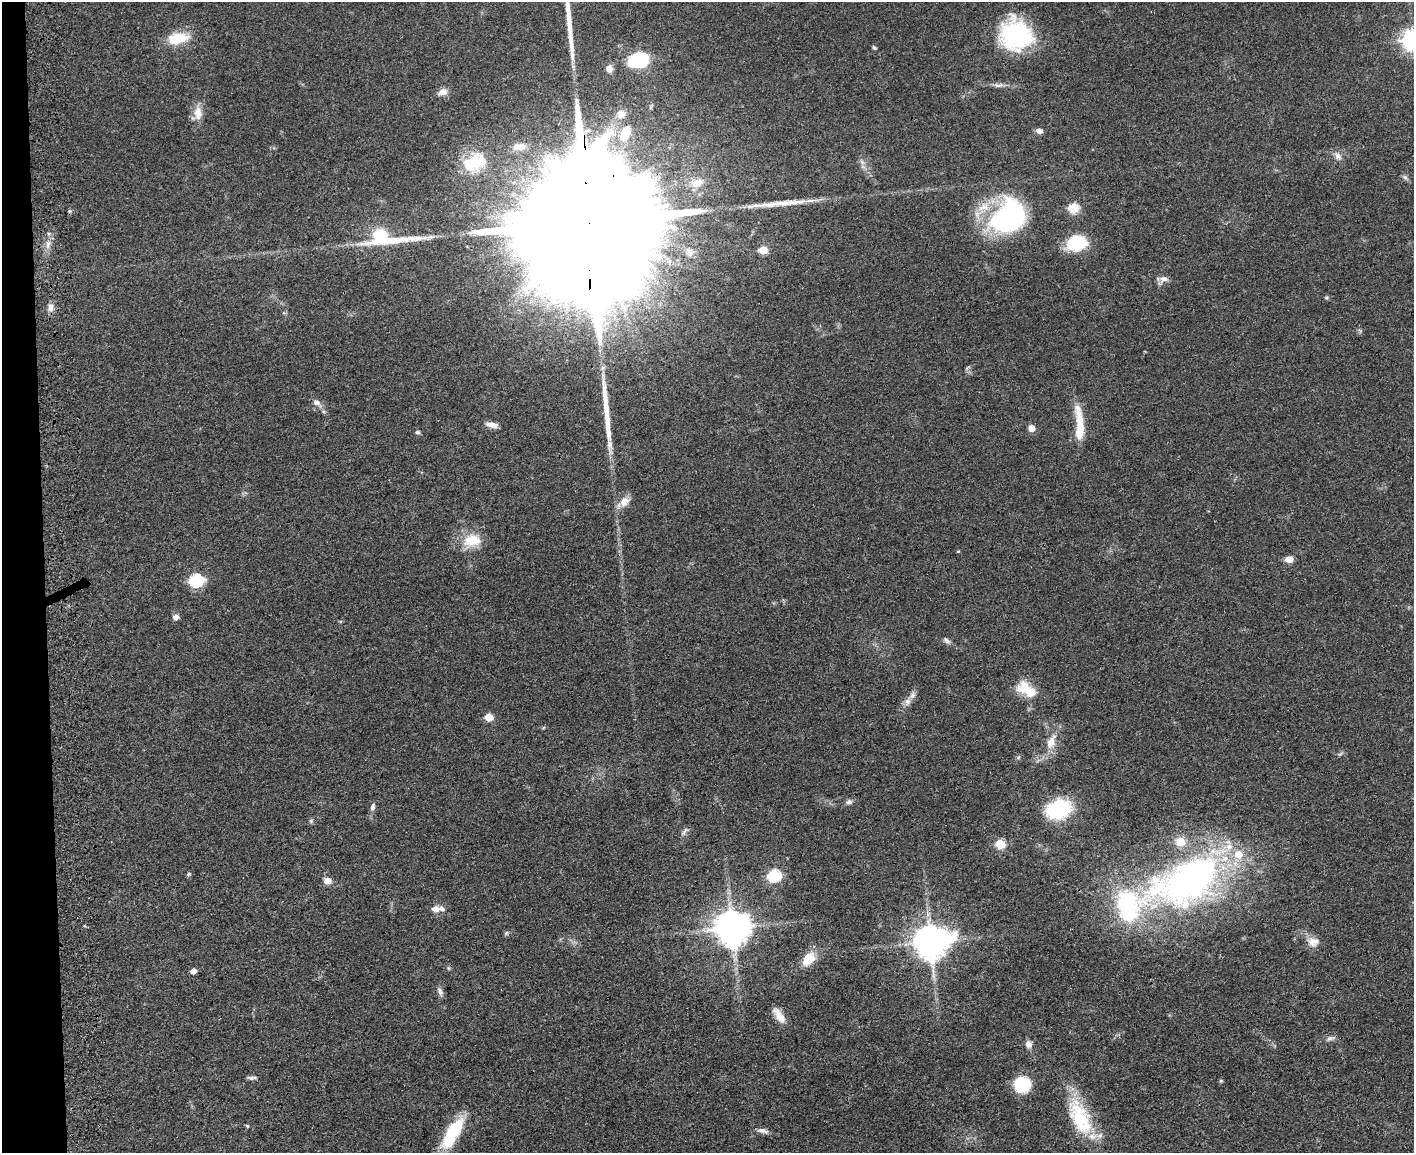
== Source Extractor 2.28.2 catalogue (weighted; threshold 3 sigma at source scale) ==
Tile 4 of 3 x 4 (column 1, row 2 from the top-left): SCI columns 292-1703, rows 2368-3518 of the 4709 x 4733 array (HDU 1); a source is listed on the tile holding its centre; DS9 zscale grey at full resolution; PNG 1416 x 1155 px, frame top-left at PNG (2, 2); no overlay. Shown black and unused: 3% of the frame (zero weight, under 3 of 4 exposures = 7% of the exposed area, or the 3 px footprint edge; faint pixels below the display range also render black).
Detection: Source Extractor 2.28.2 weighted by HDU 2 'WHT'; one run over the whole footprint, this tile lists its part. Background 0.0467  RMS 0.0051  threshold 0.023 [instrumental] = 3 sigma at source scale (4.5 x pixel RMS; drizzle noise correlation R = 1.50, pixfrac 1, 0.05/0.05 arcsec/px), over >= 5 px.
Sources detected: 96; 1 too faint to see at this stretch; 3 inside a brighter object's white glare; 3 long thin detections or spike segments (spike, bleed or trail) — not listed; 9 inside a brighter listed object's ellipse — not listed separately; the other 80 listed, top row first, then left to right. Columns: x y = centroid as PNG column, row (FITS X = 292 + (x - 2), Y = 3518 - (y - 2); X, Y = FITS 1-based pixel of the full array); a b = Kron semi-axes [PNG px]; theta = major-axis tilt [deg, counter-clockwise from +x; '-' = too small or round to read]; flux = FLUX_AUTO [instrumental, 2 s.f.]
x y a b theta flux
1016 35 33 30 -36 59
178 38 25 13 11 15
1413 40 8 7 - 360
874 48 6 4 -47 0.73
638 60 25 17 15 25
609 69 11 9 86 3
999 85 16 6 3 2.4
443 92 12 7 21 3.7
198 113 20 11 -87 6.1
621 114 12 12 - 4.4
1039 131 7 5 -15 2.5
625 133 18 11 66 13
519 147 20 10 7 6.5
1338 156 13 8 -50 2.9
862 162 10 5 -55 1.7
474 163 35 25 28 25
1405 178 9 5 -43 1.4
697 183 21 13 11 8.3
1073 208 6 5 - 32
69 211 6 4 -90 0.73
1008 218 40 30 43 88
588 219 64 27 -88 62000
385 237 69 18 -2 42
1076 243 23 17 14 22
48 244 15 6 81 3.7
763 250 5 5 - 15
689 252 14 11 -55 4.2
1164 279 13 7 1 2.8
1326 297 5 5 - 0.72
50 307 11 7 85 3
284 313 6 4 -17 0.65
1360 331 7 4 -56 0.86
967 368 9 4 38 0.87
317 403 14 7 -38 3.1
1079 424 43 9 -87 16
492 425 15 6 -10 3.6
1031 428 5 5 - 6.9
418 432 6 5 - 1
624 502 16 11 44 5.1
472 540 24 16 10 14
958 551 4 4 - 0.47
1289 559 7 6 - 5.4
196 580 7 6 - 73
176 617 8 7 - 2.1
947 641 11 6 -41 1.6
1026 689 29 15 -28 13
907 702 11 8 68 2.7
489 717 5 5 - 14
543 728 5 3 - 0.6
1051 742 21 11 67 8.1
1018 757 6 4 1 0.78
849 802 9 6 13 1.8
372 807 11 6 78 2
1058 809 22 16 17 42
311 821 6 5 - 0.89
684 832 15 4 50 1.5
1000 844 6 5 - 26
188 874 6 5 - 0.8
774 875 7 6 - 53
327 881 9 7 -7 3.7
1187 881 108 49 25 210
436 909 11 9 -5 3.3
732 928 11 10 - 1300
506 933 6 5 - 0.83
930 942 11 10 - 1200
1313 942 16 13 -4 5.3
809 959 17 12 48 10
448 968 5 5 - 0.71
193 971 5 4 - 4.5
440 991 13 6 -67 1.9
779 1016 20 8 -56 5.9
1330 1038 14 6 16 2
1028 1044 10 8 -88 2.8
252 1078 12 4 5 1.5
1221 1081 5 4 - 0.72
1022 1084 13 12 - 31
1080 1119 51 25 -67 33
247 1126 5 4 - 0.58
763 1131 16 6 -14 2.5
454 1132 38 15 55 26
Overlapping masked pixels (flux is a lower limit): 2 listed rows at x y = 588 219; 385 237
Isophote crosses this tile's border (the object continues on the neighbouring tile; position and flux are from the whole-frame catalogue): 1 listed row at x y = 1413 40